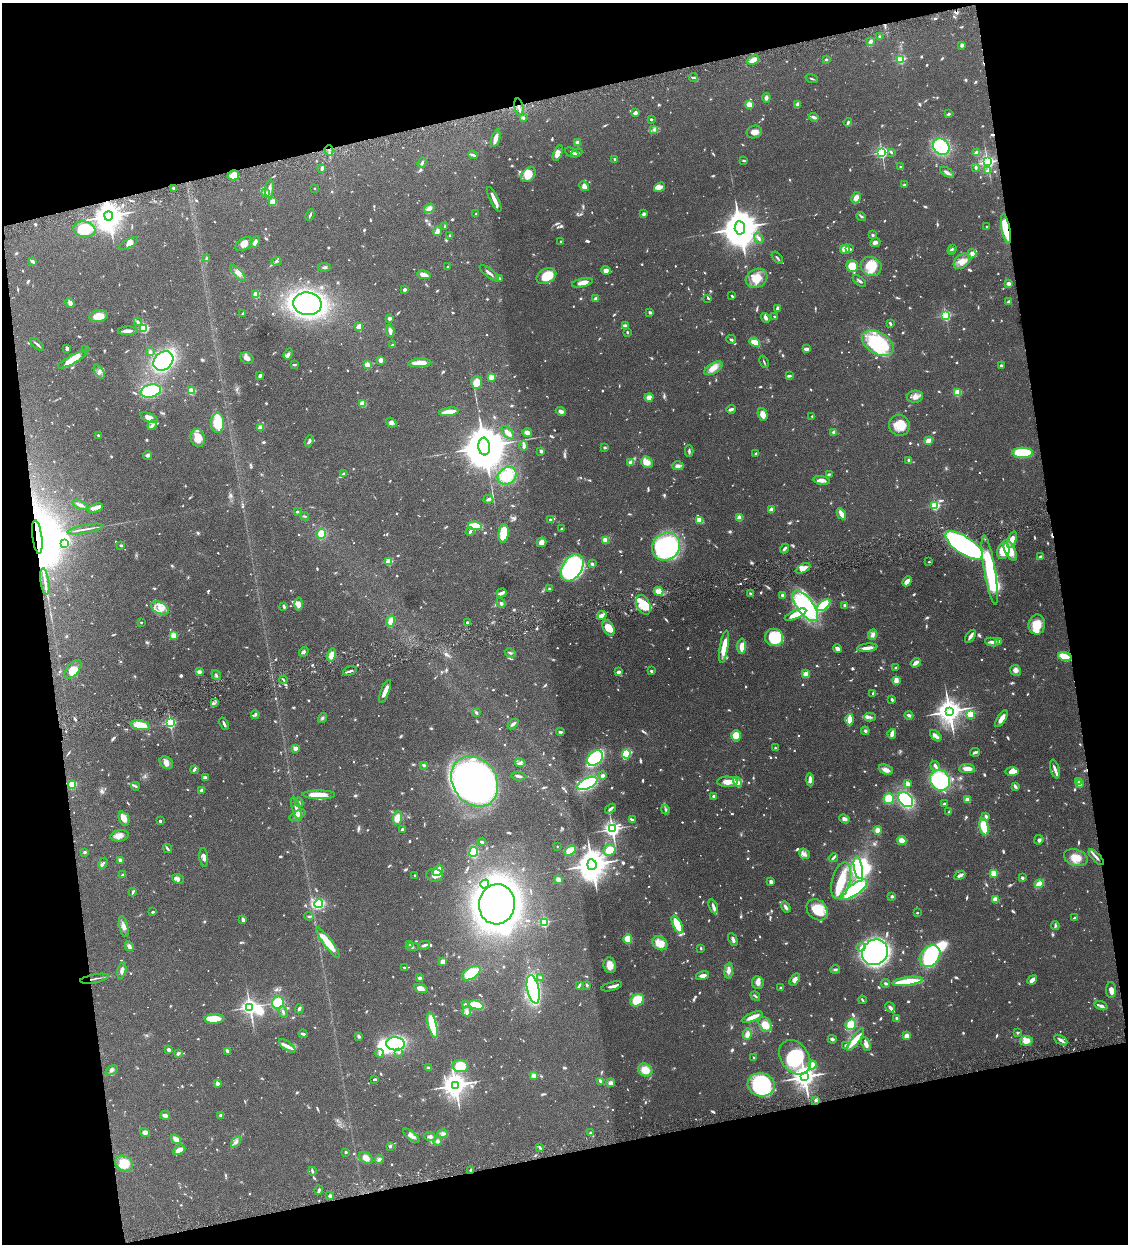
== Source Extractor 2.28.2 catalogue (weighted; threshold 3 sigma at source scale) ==
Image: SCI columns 263-4764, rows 3-4970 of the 4911 x 4972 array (HDU 1 of 3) = the unmasked area's bounding box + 8 px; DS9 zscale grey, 4 x 4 block average (1 PNG px = mean of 4 x 4 image px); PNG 1130 x 1246 px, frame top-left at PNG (2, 3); each listed source drawn as its Kron ellipse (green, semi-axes under 4 px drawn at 4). Shown black and unused: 25% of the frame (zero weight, under 4 of 8 exposures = <1% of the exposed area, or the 3 px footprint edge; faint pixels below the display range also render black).
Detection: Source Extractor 2.28.2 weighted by HDU 2 'WHT'. Background 0.0441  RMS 0.0037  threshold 0.0152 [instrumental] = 3 sigma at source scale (4.09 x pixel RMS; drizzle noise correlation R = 1.36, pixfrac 0.8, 0.05/0.05 arcsec/px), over >= 5 px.
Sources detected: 1479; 65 too faint to see at this stretch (4 x 4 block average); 11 inside a brighter object's white glare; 1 cosmic-ray / hot-pixel residue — neither listed nor drawn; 28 coinciding with a brighter row at this scale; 108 inside a brighter listed object's ellipse — not listed separately; of the other 1266, all 500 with FLUX_AUTO >= 2.93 (the completeness limit of this list) listed and drawn (766 fainter detections not listed), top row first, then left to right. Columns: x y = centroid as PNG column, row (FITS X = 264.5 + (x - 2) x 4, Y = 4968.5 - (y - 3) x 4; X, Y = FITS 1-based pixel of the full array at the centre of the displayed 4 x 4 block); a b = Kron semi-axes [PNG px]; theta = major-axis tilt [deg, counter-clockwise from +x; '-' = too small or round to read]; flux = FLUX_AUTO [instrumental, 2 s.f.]
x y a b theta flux
880 36 2 2 - 4.5
870 42 3 3 - 5.4
962 45 3 3 - 5
826 59 2 2 - 3.7
901 59 2 2 - 220
753 60 6 3 27 24
693 78 4 2 - 3.6
812 79 6 2 -19 3
766 98 5 3 - 7.1
749 105 2 2 - 91
797 105 4 3 - 8.4
519 107 8 2 -79 8.8
635 113 4 3 - 6.7
948 114 4 2 - 3.2
814 117 5 3 - 8
523 118 3 2 - 5.6
651 119 2 2 - 3.1
848 122 4 3 - 4.4
654 130 3 3 - 3.2
754 132 8 6 17 14
496 138 9 3 72 14
577 143 4 3 - 8.3
941 147 9 7 -43 210
329 150 5 2 - 4.4
572 152 7 2 -26 5
882 152 2 2 - 520
891 152 3 2 - 3.6
558 153 8 4 68 13
577 153 5 3 - 6.8
977 153 2 2 - 56
473 155 5 2 - 4.6
615 159 3 2 - 3.1
744 161 3 2 - 3.5
987 162 2 2 - 750
422 163 6 2 70 3.6
900 167 2 2 - 5.1
976 167 4 2 - 3
322 168 4 2 - 6
988 171 3 3 - 6.8
947 172 8 3 -33 6.4
233 175 6 5 - 27
528 175 8 6 46 29
904 185 3 3 - 3.7
584 186 5 4 - 11
660 187 6 4 30 9.7
174 188 3 2 - 3.2
315 188 2 2 - 3.3
269 189 9 3 84 11
266 193 3 2 - 12
856 198 6 4 62 13
494 199 13 2 -64 18
273 202 4 3 - 21
429 208 6 3 35 12
476 214 2 2 - 6.1
644 214 2 2 - 25
310 215 6 2 70 3.6
109 216 4 4 - 4400
861 217 5 2 - 3
987 226 2 2 - 3.4
445 227 3 2 - 3.9
740 228 6 5 - 8600
84 229 11 8 -9 71
1006 229 15 3 -79 99
437 231 5 3 - 8.7
450 235 2 2 - 3.3
873 235 3 3 - 3
759 238 6 3 -56 5.1
561 241 2 2 - 5.6
255 242 6 3 61 7.9
875 243 5 3 - 6.3
128 244 11 3 30 9
244 244 9 5 36 16
845 249 5 4 - 19
850 249 3 2 - 5.3
952 249 2 2 - 3.4
951 251 3 2 - 4.3
972 254 5 4 - 10
777 258 7 2 -49 3.4
206 259 4 2 - 4.9
32 261 4 2 - 7
277 261 5 3 - 3.5
962 261 9 6 43 17
852 266 6 5 - 42
324 267 6 3 5 4
447 267 2 2 - 3
871 267 10 9 - 44
606 270 5 4 - 8.3
238 273 10 4 -46 12
489 273 11 2 -38 8
424 275 7 3 -13 14
546 276 10 7 28 45
499 278 3 2 - 5
756 278 11 9 28 35
859 281 8 2 -40 3.9
582 283 10 4 13 18
1008 283 2 2 - 38
404 290 3 2 - 6.6
256 294 4 3 - 34
732 296 4 2 - 3.2
708 298 3 2 - 3.3
596 299 2 2 - 26
1008 302 3 2 - 7.7
70 303 5 4 - 7.1
307 304 14 11 -6 660
777 308 4 3 - 4.3
650 312 3 2 - 4.3
242 314 2 2 - 5.9
98 316 9 5 10 35
945 316 2 2 - 310
775 317 3 2 - 3.5
390 318 3 3 - 7.5
766 318 5 3 - 5.8
138 321 3 2 - 4.8
890 323 4 3 - 3.5
625 326 4 3 - 4.7
358 327 2 2 - 44
144 328 2 2 - 250
128 331 10 3 1 12
390 331 6 3 -80 11
627 332 3 2 - 3
731 339 5 2 - 3.2
755 342 5 3 - 36
878 343 17 10 -30 170
37 344 8 2 -41 5.4
392 345 3 2 - 2.9
67 348 3 2 - 7.6
806 349 3 2 - 11
86 350 3 2 - 3.6
150 352 4 2 - 3.6
288 354 6 3 70 5.6
247 358 7 5 -32 9.6
73 359 16 4 30 47
381 360 3 3 - 13
163 361 11 8 40 280
764 362 6 2 -68 3.2
420 363 12 4 3 35
367 364 2 2 - 69
294 365 3 2 - 4.2
1001 365 2 2 - 11
713 368 10 5 32 20
99 372 8 4 -57 8
260 376 4 3 - 5.3
789 376 4 2 - 5.2
491 377 2 2 - 62
477 382 6 5 - 24
151 391 10 6 14 150
191 391 2 2 - 120
957 393 2 2 - 150
915 396 8 6 8 12
649 397 4 3 - 11
363 404 4 3 - 31
731 409 5 2 - 7.2
561 411 5 3 - 7.7
449 412 10 3 7 42
763 414 6 4 -68 16
812 416 2 2 - 3.9
149 418 9 4 -22 21
391 422 6 4 -41 7.8
217 423 10 6 89 54
152 425 5 3 - 6.8
899 425 10 10 - 37
261 427 2 2 - 61
527 432 5 3 - 13
834 432 2 2 - 24
508 433 8 3 -47 14
99 436 3 2 - 6.4
198 438 9 7 -74 26
309 441 6 3 68 7.4
928 441 4 3 - 16
524 446 5 3 - 7.6
484 447 9 6 -84 17000
605 447 3 3 - 3
541 451 3 2 - 5.6
689 451 6 2 -88 4.3
756 453 4 2 - 3.4
1023 453 10 5 -2 140
148 455 4 3 - 6.1
909 460 3 2 - 5.9
631 462 4 3 - 13
647 462 6 5 - 15
678 466 6 4 0 7.7
344 474 4 2 - 9.7
829 474 3 2 - 3.3
507 476 10 8 33 53
822 480 8 3 -10 10
488 499 5 3 - 4
80 505 8 2 -25 8.2
935 506 2 2 - 240
95 508 8 4 17 13
771 510 3 3 - 12
297 512 2 2 - 9.5
841 514 6 3 -62 18
305 516 4 2 - 3.1
739 518 2 2 - 79
550 520 2 2 - 4.5
699 520 3 2 - 29
475 526 7 3 -6 58
85 529 18 2 10 9.6
562 529 2 2 - 14
470 531 5 3 - 4.6
504 533 9 5 84 71
321 534 5 4 - 35
37 537 17 5 -83 46000
1012 539 8 4 69 16
605 540 3 2 - 24
541 542 5 4 - 11
65 544 4 2 - 7.7
121 545 3 2 - 4.7
964 545 22 8 -33 480
666 546 15 13 52 400
784 548 5 2 - 6.6
1010 550 11 5 -62 36
1003 551 8 6 77 44
1040 557 4 2 - 6.7
389 561 2 2 - 110
929 562 2 2 - 3.7
592 564 3 2 - 5.4
572 568 15 9 58 310
803 568 8 4 27 18
990 570 35 5 -80 190
45 581 13 2 -82 6.7
907 581 5 3 - 16
549 589 2 2 - 5.8
659 591 5 3 - 21
501 593 5 2 - 11
751 594 3 2 - 4.3
782 595 4 3 - 5.4
501 603 5 3 - 3.8
298 604 6 4 -88 16
643 605 10 6 -64 56
824 605 7 4 38 100
845 605 3 3 - 4.7
284 606 4 2 - 5
805 606 18 8 -53 290
160 608 9 5 -24 18
602 615 4 3 - 9.8
795 615 11 3 24 37
391 621 6 3 74 27
141 622 2 2 - 2.9
467 622 2 2 - 3.1
1037 624 10 8 82 40
608 628 9 5 -59 33
173 635 2 2 - 100
873 635 6 4 65 8.4
970 636 7 3 56 9.3
774 637 9 8 - 97
999 641 4 3 - 6.1
992 642 7 3 -10 7.4
741 646 7 4 87 23
724 647 16 4 80 45
867 648 10 2 6 19
838 649 4 2 - 12
304 652 5 3 - 4.3
510 653 5 2 - 3.2
332 655 7 4 78 31
1065 657 7 3 -16 58
916 663 5 2 - 12
896 668 3 2 - 4
73 669 11 6 50 27
1015 670 6 5 - 8.8
350 671 7 2 16 6.2
651 671 2 2 - 4
199 672 3 3 - 9.8
619 672 2 2 - 28
806 674 2 2 - 63
216 675 5 2 - 3.5
283 680 4 2 - 3
896 681 4 3 - 13
385 691 12 2 67 25
873 693 3 2 - 3
892 700 3 3 - 3
214 703 3 2 - 3.2
949 711 4 4 - 2800
476 713 3 2 - 4.6
255 714 5 3 - 3.6
970 714 2 2 - 150
909 715 4 2 - 6.4
870 717 6 3 -3 5.8
322 718 5 3 - 4.2
1001 719 9 3 57 17
850 720 6 2 87 42
170 723 2 2 - 420
224 724 6 2 -67 6.7
513 724 6 2 42 5.8
140 725 10 4 -10 44
865 731 4 3 - 3.4
560 732 4 2 - 5
892 734 5 2 - 16
736 735 5 4 - 56
936 736 7 3 -45 9.8
295 748 2 2 - 47
775 748 3 3 - 3
975 752 5 2 - 4.7
626 754 5 3 - 89
595 758 9 6 41 200
166 763 7 5 -37 12
520 763 5 2 - 4.8
424 765 4 3 - 3.2
935 766 5 2 - 6.7
967 769 8 4 1 19
1055 769 9 3 -74 8.2
194 770 4 2 - 4.3
886 770 7 4 -22 13
1012 771 7 4 0 15
602 775 4 3 - 5.1
519 776 8 2 -5 4.5
205 778 4 3 - 3.2
810 780 6 2 -86 11
940 780 11 9 -58 180
475 781 27 21 -54 940
727 782 10 5 0 20
737 782 5 4 - 7.5
1079 782 3 2 - 4.8
587 783 11 5 23 210
907 783 4 3 - 12
1080 784 3 2 - 8.7
72 785 4 4 - 47
135 786 4 2 - 3.1
1015 786 4 2 - 7.6
201 790 3 2 - 6.7
319 795 16 3 0 52
714 796 2 2 - 21
889 799 5 5 - 47
906 800 8 6 -46 170
968 800 2 2 - 25
299 802 5 2 - 2.9
944 804 2 2 - 5.5
296 809 12 3 -73 12
610 809 6 2 38 6.3
665 810 5 3 - 3.8
949 812 3 2 - 4
297 815 9 3 26 12
986 816 4 3 - 5.5
398 818 6 4 88 25
124 819 7 5 -65 16
844 819 5 4 - 6.8
632 820 3 2 - 7.1
160 821 3 2 - 4.4
984 827 9 4 -78 47
612 829 3 2 - 990
402 830 3 3 - 4.7
878 830 4 4 - 15
120 836 9 5 10 13
902 840 4 4 - 17
1039 840 5 4 - 4.9
482 842 4 2 - 4.7
557 846 2 2 - 3.8
167 849 5 2 - 3.9
570 850 6 4 33 28
610 850 6 5 - 32
85 852 3 2 - 4.1
474 852 5 3 - 81
804 854 6 5 - 8.4
204 857 9 3 -83 11
1096 857 10 2 -47 7.3
833 858 5 2 - 3.6
1076 858 12 8 -18 29
120 860 3 2 - 8.8
103 863 5 2 - 4.3
592 865 5 4 - 5900
858 868 11 4 -80 300
438 870 6 3 45 27
994 873 2 2 - 120
123 875 2 2 - 5.8
434 875 8 6 -6 23
960 875 6 2 29 9.9
415 876 3 2 - 4.8
1022 878 2 2 - 19
178 879 6 4 -20 8.2
558 879 2 2 - 62
841 881 19 9 75 52
771 882 3 3 - 8.8
485 884 4 3 - 6
1039 884 4 3 - 22
854 890 16 5 35 190
133 892 4 3 - 3.1
892 896 2 2 - 16
996 900 4 3 - 23
318 904 4 4 - 120
497 904 20 18 81 1400
713 906 7 3 -69 7.6
786 907 6 2 -58 8
817 910 12 9 -43 51
153 912 2 2 - 6.3
917 913 2 2 - 7.1
309 916 4 2 - 3.2
1075 918 4 2 - 4
243 920 4 2 - 9.4
544 922 2 2 - 260
677 925 10 4 -65 52
124 926 11 4 -77 11
1055 926 4 2 - 3.6
628 939 4 3 - 41
733 939 6 3 -62 6
328 943 19 4 -53 61
660 943 8 6 -37 33
409 945 3 3 - 3.5
424 945 6 2 13 5.1
129 946 5 3 - 6.8
412 947 6 2 -1 3.9
861 947 4 4 - 5.9
701 948 2 2 - 3.3
875 952 13 12 - 640
930 956 12 9 49 160
442 962 4 3 - 8.3
610 965 8 6 -81 24
404 967 2 2 - 3
835 969 5 3 - 4
122 971 8 4 77 8.2
729 971 8 4 83 12
471 973 10 5 31 77
703 976 7 3 17 11
541 977 3 2 - 3
419 978 3 3 - 5
94 979 14 2 11 6.6
795 980 7 4 54 10
1032 980 5 3 - 14
908 981 15 4 7 62
758 983 6 5 - 11
886 983 4 3 - 4.4
579 985 4 2 - 4.6
587 985 4 3 - 3
612 986 10 2 16 11
421 988 7 4 -16 23
781 988 3 3 - 3.4
533 989 14 6 -78 380
1111 990 8 5 89 11
755 996 5 2 - 3
637 1000 7 5 38 62
862 1000 4 2 - 3.6
278 1003 6 6 - 47
465 1004 2 2 - 11
476 1005 7 4 -15 53
1101 1006 7 4 -17 7.3
250 1007 3 3 - 1100
890 1007 5 3 - 7.7
299 1009 4 3 - 5
467 1011 5 4 - 7.9
283 1012 6 2 -69 5
752 1017 11 2 22 32
896 1018 3 2 - 4
214 1019 10 4 3 40
765 1024 8 5 -49 21
851 1024 5 5 - 48
433 1025 13 4 -76 91
1018 1033 3 2 - 3.3
303 1034 4 2 - 5.3
747 1034 6 3 81 16
359 1036 4 3 - 3.7
907 1036 3 2 - 23
832 1039 4 3 - 4.5
856 1040 13 4 55 30
1061 1040 7 3 -31 8.7
1026 1041 6 4 10 18
395 1044 9 6 -5 380
866 1044 7 3 -67 11
846 1045 4 2 - 3.3
287 1046 10 3 -35 11
168 1050 3 2 - 6.4
228 1051 4 2 - 7.7
399 1052 2 2 - 5.5
379 1053 4 3 - 4
178 1054 4 3 - 4.1
753 1057 2 2 - 4.4
795 1057 19 13 -54 180
812 1065 4 4 - 17
460 1066 8 6 -7 54
428 1068 3 3 - 3.2
112 1070 7 3 31 5.3
645 1070 7 6 - 30
533 1075 2 2 - 50
804 1077 3 3 - 2200
375 1079 3 2 - 3.2
600 1081 4 2 - 4.9
217 1083 4 3 - 7
611 1083 4 4 - 7.1
455 1085 4 4 - 2700
761 1085 13 11 -12 180
816 1100 3 2 - 5.1
165 1115 5 3 - 7.9
221 1115 3 3 - 6.5
145 1133 5 4 - 7.8
590 1133 4 3 - 3.6
442 1134 5 3 - 5.5
411 1136 10 3 -38 11
430 1137 6 4 -25 7
176 1139 5 3 - 21
437 1141 4 3 - 5.6
236 1142 6 3 54 6.2
390 1146 3 2 - 4.1
540 1148 3 2 - 3.9
179 1150 6 4 25 17
346 1152 2 2 - 2.9
366 1158 7 5 -35 17
379 1159 4 3 - 4.1
124 1164 9 7 -30 51
471 1170 4 2 - 3.3
312 1171 4 2 - 5
319 1190 4 3 - 5.2
330 1196 4 3 - 6.8
Overlapping masked pixels (flux is a lower limit): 7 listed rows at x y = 519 107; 329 150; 109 216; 1006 229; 37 537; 94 979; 471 1170
Diffuse or blended objects may show on this block-average render without a row.